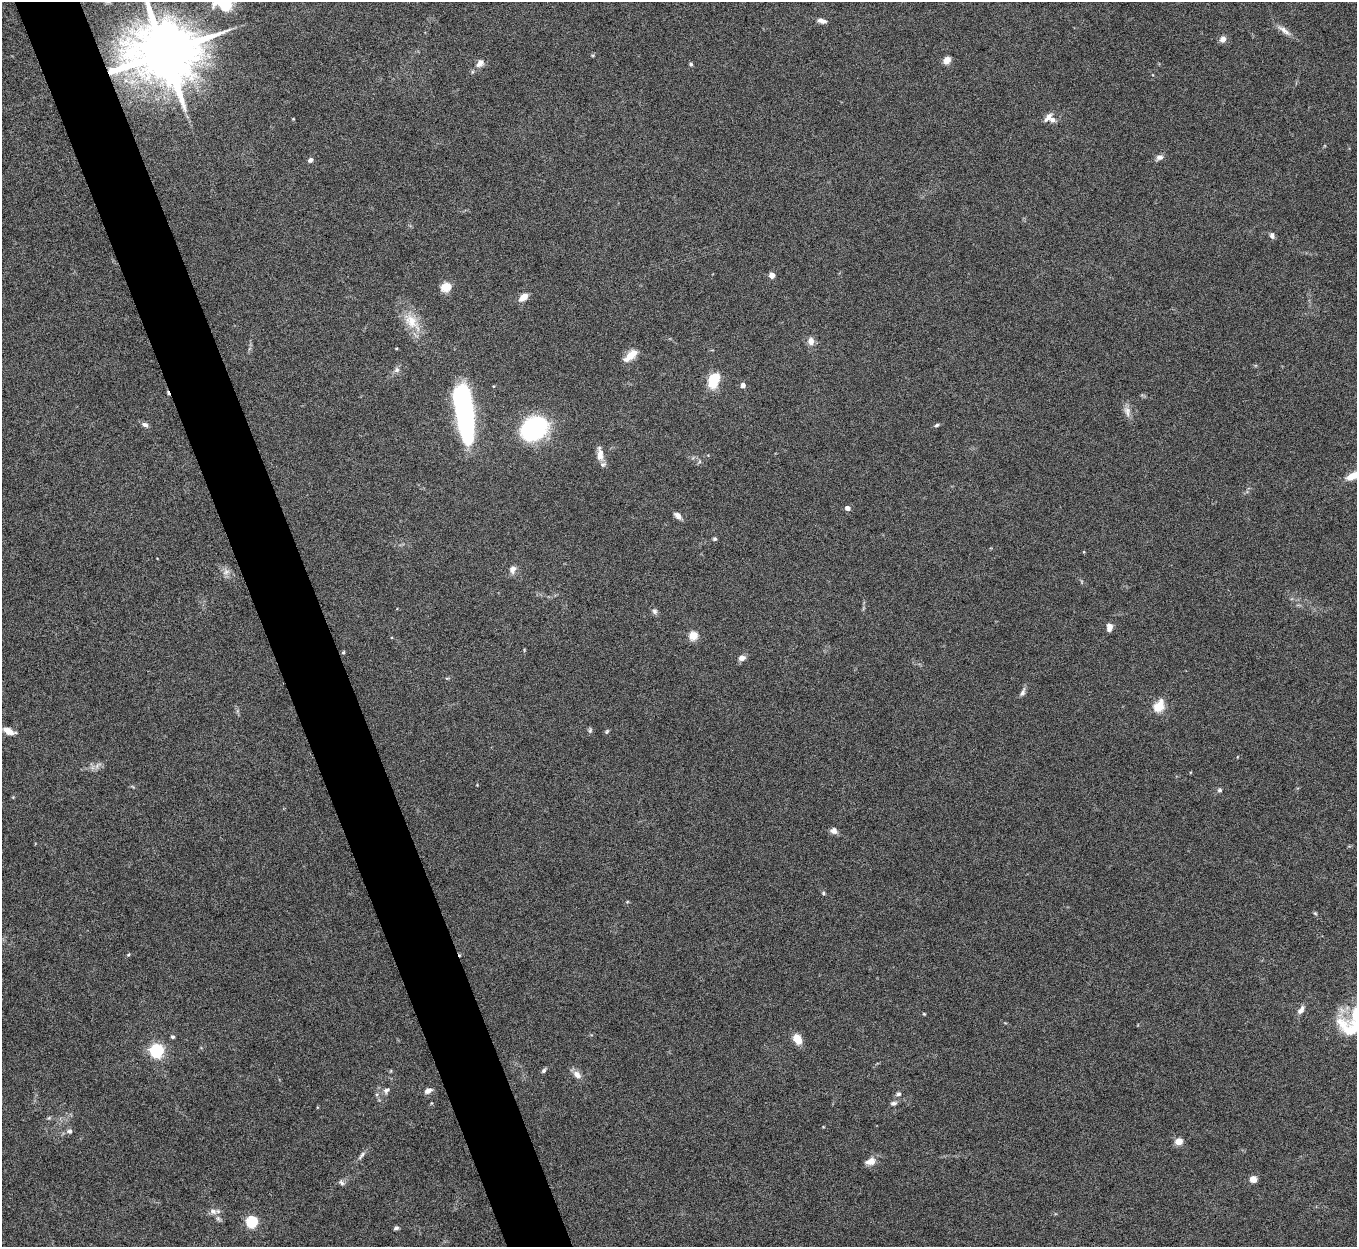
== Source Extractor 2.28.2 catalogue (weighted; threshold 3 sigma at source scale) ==
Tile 11 of 4 x 4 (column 3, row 3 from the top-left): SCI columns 2713-4067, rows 1397-2641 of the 5424 x 5408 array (HDU 1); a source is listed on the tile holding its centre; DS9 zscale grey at full resolution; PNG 1359 x 1249 px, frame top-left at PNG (2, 2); no overlay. Shown black and unused: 5% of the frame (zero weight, under 5 of 10 exposures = <1% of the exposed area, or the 3 px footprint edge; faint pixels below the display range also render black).
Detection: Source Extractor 2.28.2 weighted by HDU 2 'WHT'; one run over the whole footprint, this tile lists its part. Background 0.142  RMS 0.0057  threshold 0.0232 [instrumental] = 3 sigma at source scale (4.09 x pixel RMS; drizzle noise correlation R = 1.36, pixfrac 0.8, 0.05/0.05 arcsec/px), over >= 5 px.
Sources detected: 76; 2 inside a brighter object's white glare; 1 cosmic-ray / hot-pixel residue — not listed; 3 inside a brighter listed object's ellipse — not listed separately; the other 70 listed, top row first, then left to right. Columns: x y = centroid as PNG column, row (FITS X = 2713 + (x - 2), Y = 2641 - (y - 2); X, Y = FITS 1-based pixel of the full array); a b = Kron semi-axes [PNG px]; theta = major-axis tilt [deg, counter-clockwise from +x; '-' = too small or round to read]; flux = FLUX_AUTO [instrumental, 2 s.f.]
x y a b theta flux
223 3 24 17 -26 22
821 21 12 6 -13 2.4
1284 30 22 7 -35 3.8
1223 39 7 7 - 2.7
164 53 17 15 8 5300
947 60 7 6 - 4.7
480 63 11 8 50 3.1
691 64 5 4 - 0.74
1048 118 15 6 48 2.6
293 119 3 3 - 0.39
1159 157 9 6 20 2.2
310 160 5 5 - 1.8
1272 236 7 6 - 1.6
772 275 4 4 - 6.5
446 287 5 5 - 31
524 297 9 6 36 5.5
412 322 29 15 -50 12
811 341 10 8 -79 3.3
631 356 18 9 34 6.1
397 370 8 7 - 1.7
713 382 12 9 -75 14
743 385 6 5 - 2
493 386 4 3 - 0.38
1127 411 15 8 -78 3.2
466 421 48 14 90 94
145 425 9 6 -25 1.7
937 425 6 4 19 0.91
534 429 18 13 36 140
600 452 19 7 -70 3.7
1356 475 23 7 22 10
847 508 4 4 - 3.3
678 516 10 6 -44 2.5
715 539 5 4 - 0.87
512 569 11 8 65 2.7
226 572 11 6 38 2.2
654 611 8 7 - 1.5
1109 627 9 7 82 2.7
693 636 5 5 - 22
343 652 5 4 - 0.61
742 658 9 7 13 2.3
1023 692 13 5 64 1.7
1159 706 14 10 58 9.4
590 730 7 5 69 0.93
9 731 14 6 -22 4.5
607 731 8 4 54 0.69
1219 790 7 5 2 1
834 831 9 7 -33 2.3
823 893 5 4 - 0.69
1315 913 6 4 -19 0.61
128 954 6 3 45 0.56
1301 1010 11 6 56 2.6
924 1014 4 3 - 0.46
173 1037 5 4 - 0.87
797 1039 12 8 -59 6.7
156 1051 6 6 - 120
544 1070 7 5 46 1.2
577 1075 12 8 -44 3.4
386 1090 9 6 41 1.7
428 1091 9 6 27 2.4
899 1094 6 6 - 1.2
893 1103 8 5 15 1.4
70 1131 7 6 - 1.5
1179 1141 5 5 - 14
361 1155 14 4 54 1.7
870 1161 13 9 19 4
1253 1179 7 7 - 3.9
342 1183 8 6 -46 1.4
213 1211 11 7 -25 2.8
252 1221 5 5 - 56
396 1228 7 4 26 1.1
Overlapping masked pixels (flux is a lower limit): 1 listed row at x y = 164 53
Isophote crosses this tile's border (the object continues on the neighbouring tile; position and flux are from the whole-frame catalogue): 3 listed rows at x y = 223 3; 164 53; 1356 475